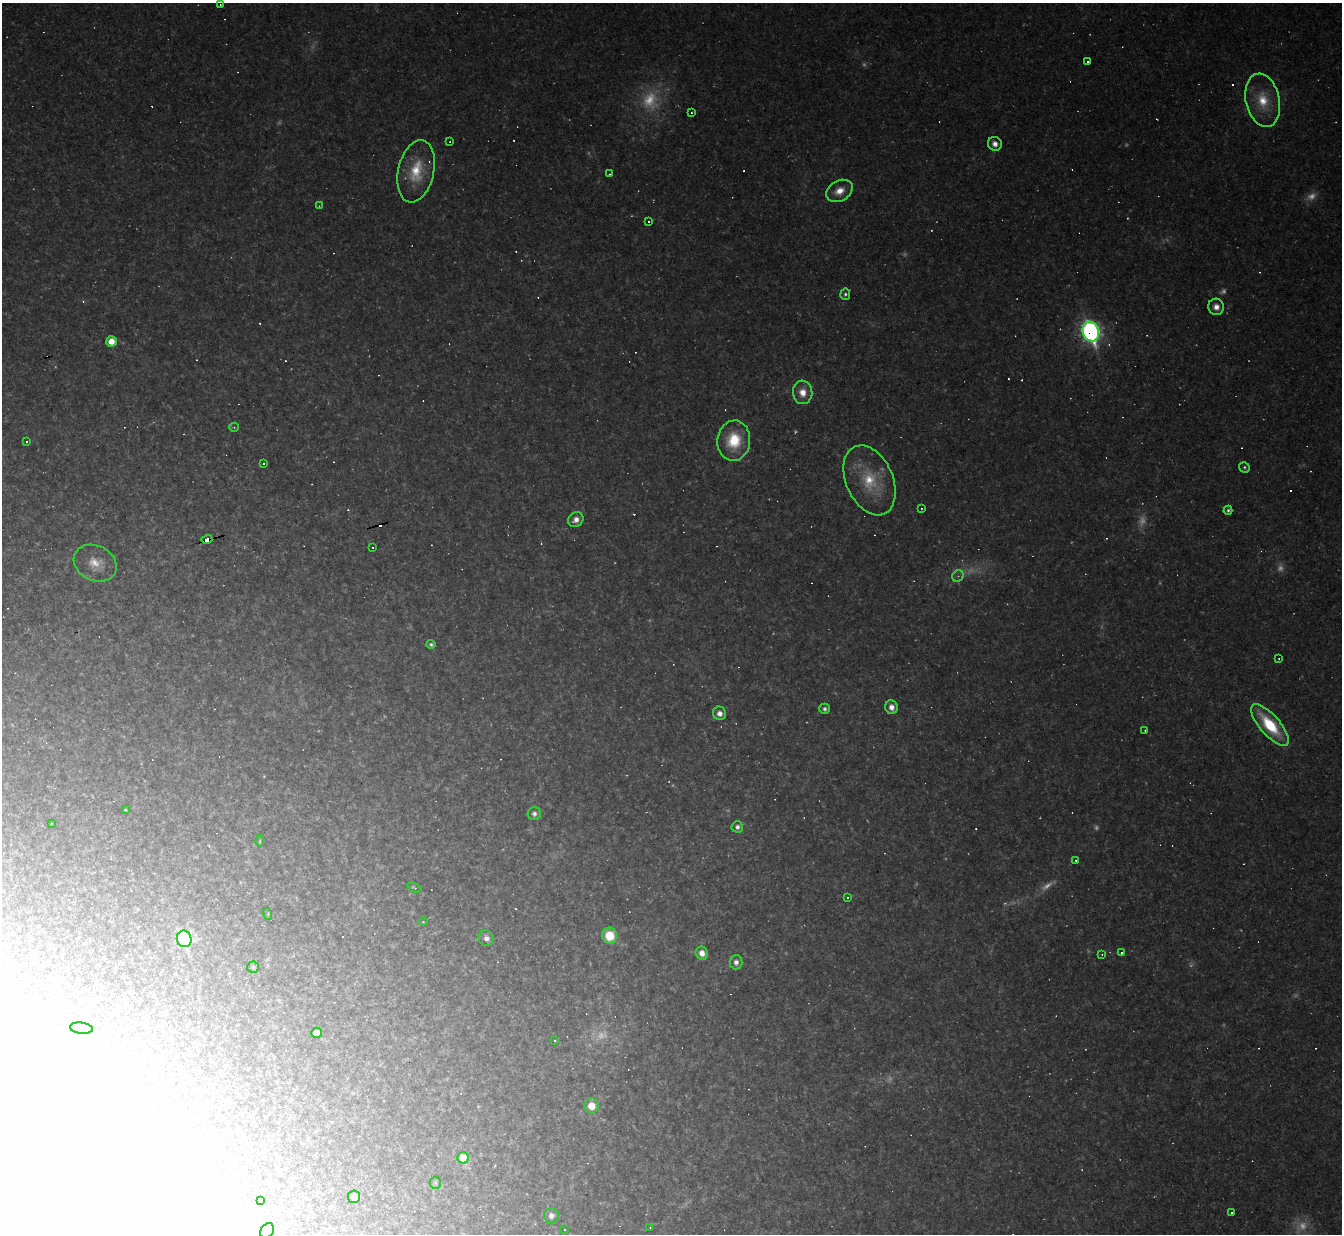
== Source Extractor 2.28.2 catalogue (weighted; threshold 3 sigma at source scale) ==
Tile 7 of 4 x 4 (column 3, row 2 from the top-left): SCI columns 2681-4020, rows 2736-3967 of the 5360 x 5344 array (HDU 1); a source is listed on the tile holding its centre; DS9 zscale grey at full resolution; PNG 1344 x 1236 px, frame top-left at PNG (2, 3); each listed source drawn as its Kron ellipse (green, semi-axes under 4 px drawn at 4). Shown black and unused: <1% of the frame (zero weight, under 2 of 3 exposures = <1% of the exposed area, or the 3 px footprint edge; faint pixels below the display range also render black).
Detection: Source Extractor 2.28.2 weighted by HDU 2 'WHT'; one run over the whole footprint, this tile lists its part. Background 0.0701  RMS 0.0083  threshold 0.0376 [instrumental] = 3 sigma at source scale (4.5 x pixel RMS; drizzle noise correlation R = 1.50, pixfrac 1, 0.05/0.05 arcsec/px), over >= 5 px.
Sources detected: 176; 27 too faint to see at this stretch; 17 inside a brighter object's white glare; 64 cosmic-ray / hot-pixel residue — neither listed nor drawn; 1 inside a brighter listed object's ellipse — not listed separately; the other 67 listed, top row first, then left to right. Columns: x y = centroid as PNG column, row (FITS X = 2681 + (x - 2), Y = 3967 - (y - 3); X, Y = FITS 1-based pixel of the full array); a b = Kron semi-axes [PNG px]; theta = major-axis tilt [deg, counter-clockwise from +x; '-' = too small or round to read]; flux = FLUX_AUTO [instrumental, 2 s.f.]
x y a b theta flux
220 5 3 2 - 0.73
1088 61 3 3 - 2
1263 100 27 17 -77 28
691 113 3 2 - 0.81
450 142 2 2 - 0.6
995 144 7 6 - 6.4
416 171 32 18 77 33
609 174 2 2 - 0.61
839 191 14 10 30 11
319 206 3 3 - 0.69
648 221 3 3 - 4
845 294 6 5 - 2
1216 307 8 8 - 6.6
1091 332 10 8 -70 390
111 341 5 5 - 13
803 392 12 9 -84 11
234 427 5 4 - 1.2
734 441 20 16 84 36
26 442 3 3 - 2
264 464 3 3 - 6.4
1244 467 5 5 - 1.7
869 480 37 23 -66 42
921 508 3 2 - 0.81
1228 510 5 4 - 1.7
576 520 8 7 - 6.3
207 539 5 3 - 67
373 548 2 2 - 0.86
95 563 22 17 -27 17
958 576 6 5 - 2.2
431 644 4 4 - 1.8
1279 659 2 2 - 0.75
891 707 7 6 - 6.4
824 709 5 5 - 2.5
720 713 7 6 - 5.8
1270 725 26 10 -49 49
1145 730 3 2 - 1.1
125 810 3 2 - 0.69
534 814 7 6 - 3.5
52 823 3 2 - 0.61
737 827 6 5 - 3.1
260 841 5 3 - 0.95
1076 860 3 3 - 1
414 888 7 3 -22 1.1
847 897 3 3 - 5.7
268 914 6 4 -73 1.3
423 922 5 3 - 0.8
610 936 8 7 - 25
486 938 8 7 - 4.2
184 939 8 7 - 200
702 953 6 6 - 7.8
1122 953 3 3 - 4.8
1102 954 4 2 - 0.65
736 962 7 6 - 4.6
253 967 6 6 - 1.5
81 1028 11 5 -7 2.3
317 1033 5 5 - 7.1
555 1040 3 3 - 6.1
591 1106 7 7 - 15
463 1158 6 5 - 22
435 1183 6 5 - 1.5
354 1197 6 6 - 6.8
261 1201 3 2 - 0.4
1231 1212 3 3 - 1.8
551 1216 7 7 - 5.2
650 1227 3 2 - 0.83
565 1230 2 2 - 0.58
267 1231 8 6 51 2
Overlapping masked pixels (flux is a lower limit): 2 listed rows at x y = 1091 332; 207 539